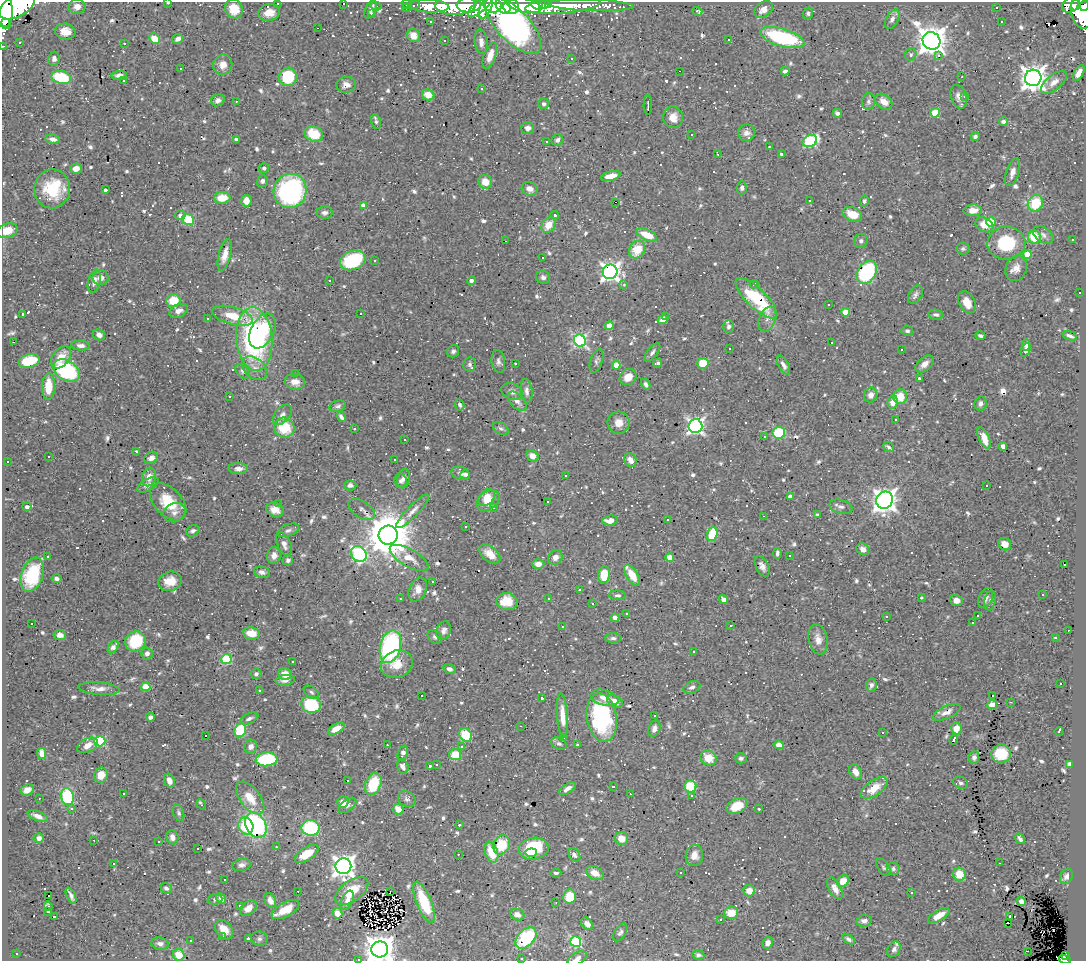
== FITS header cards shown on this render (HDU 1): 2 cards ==
NAXIS1  =                 1084
NAXIS2  =                  959

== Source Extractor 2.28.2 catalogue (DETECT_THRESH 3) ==
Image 1084 x 959 px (HDU 1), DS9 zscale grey, 1 PNG px = 1 image px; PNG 1088 x 963 px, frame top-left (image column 1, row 959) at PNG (2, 2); each listed source drawn as its Kron ellipse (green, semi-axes under 4 px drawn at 4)
Background 0.548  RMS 0.028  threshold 0.0849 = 3 sigma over >= 5 px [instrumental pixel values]
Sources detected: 978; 5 with non-positive FLUX_AUTO (blend fragments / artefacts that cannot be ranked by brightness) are neither listed nor drawn; of the other 973, the 500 brightest by FLUX_AUTO listed and drawn (473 fainter detections omitted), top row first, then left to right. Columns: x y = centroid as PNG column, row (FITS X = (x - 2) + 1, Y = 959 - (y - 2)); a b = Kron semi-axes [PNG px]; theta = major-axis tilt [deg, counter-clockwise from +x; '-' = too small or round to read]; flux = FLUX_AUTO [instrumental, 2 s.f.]
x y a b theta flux
168 3 3 2 - 20
278 3 3 2 - 5.4
343 3 3 3 - 65
407 4 5 3 - 19
548 4 4 2 - 340
414 5 6 3 26 5.3
456 5 20 10 2 1100
469 5 12 7 3 990
493 5 9 7 -14 640
524 5 17 7 -12 2100
537 5 6 4 -23 460
544 5 5 3 - 480
591 5 43 5 -2 240
1070 5 9 7 37 150
1075 5 5 4 - 160
17 6 20 10 30 2900
376 6 5 3 - 4.5
429 6 20 6 -3 300
480 6 15 5 39 540
503 6 9 6 -51 510
563 6 38 8 5 1000
1084 6 5 3 - 140
77 7 8 7 - 13
486 7 12 5 66 500
511 7 8 7 - 900
407 8 4 3 - 6.4
996 8 3 3 - 17
4 9 20 8 -86 2700
234 9 10 8 -62 36
370 9 10 5 66 5.7
763 9 10 7 37 16
697 11 5 3 - 11
269 12 11 8 14 22
1082 12 17 10 -76 770
808 13 5 5 - 5
372 14 4 3 - 4.9
892 19 11 6 62 8.1
431 22 3 3 - 4.4
1001 22 3 3 - 33
5 23 3 3 - 3200
513 25 36 16 -46 1300
317 28 3 2 - 8
65 31 10 8 -8 21
413 35 7 6 - 21
782 38 23 8 -17 190
155 39 6 5 - 34
178 39 6 4 27 7.7
729 39 3 3 - 52
444 40 3 3 - 8.4
931 41 9 8 - 2900
19 42 3 3 - 8.1
481 42 12 6 -84 12
124 43 3 3 - 10
3 46 3 2 - 10
911 54 6 5 - 4.8
490 56 14 6 71 22
939 56 3 3 - 39
572 58 3 3 - 8.7
54 59 7 5 82 7.3
223 65 10 9 - 18
181 69 3 3 - 9.7
679 71 3 2 - 15
785 71 4 3 - 5.4
1079 73 9 4 60 15
119 75 8 4 3 8.4
61 77 10 6 -13 91
288 77 9 9 - 100
962 77 3 3 - 10
1033 78 8 8 - 2000
123 81 3 3 - 150
1054 82 15 7 38 16
346 85 10 8 2 13
482 89 3 3 - 6.3
428 95 6 5 - 24
965 96 3 3 - 10
959 97 12 8 -72 13
218 100 7 5 24 9.2
236 101 3 2 - 4.5
868 102 8 6 80 5.4
884 102 9 6 -39 22
544 104 5 5 - 5
648 105 10 2 90 7
837 113 4 4 - 4.9
935 113 5 4 - 79
673 117 11 9 -84 20
1003 121 4 4 - 6.2
376 122 7 5 -75 4.5
528 128 6 6 - 8.7
747 133 8 8 - 10
314 134 9 7 -20 53
691 135 3 3 - 6.8
975 136 4 4 - 4.8
53 139 7 5 -10 8.2
236 140 4 4 - 10
557 140 6 5 - 6.2
546 141 3 3 - 14
810 141 7 5 28 200
769 146 3 2 - 7.3
718 154 3 3 - 4.4
781 154 3 3 - 7.2
76 168 6 5 - 13
264 168 5 5 - 4.5
1012 172 14 6 73 14
611 176 10 4 14 23
262 181 6 5 - 5.1
485 182 7 6 - 27
742 188 6 5 - 5
52 189 19 18 - 87
530 189 8 6 -26 13
105 190 4 3 - 20
290 191 17 16 - 320
222 198 8 6 1 37
246 201 6 5 - 18
810 201 3 3 - 4.5
864 201 5 4 - 4.8
615 202 3 2 - 1200
1035 203 8 7 - 68
363 205 4 4 - 16
973 210 9 6 3 18
325 213 8 6 1 7.4
852 214 10 6 -22 38
180 215 5 5 - 6.4
555 215 4 4 - 4.5
188 220 6 5 - 70
991 222 5 4 - 85
548 225 8 6 56 29
984 225 9 7 -30 21
7 231 11 7 18 32
647 235 11 5 -24 41
1043 235 11 7 -36 8.4
1034 237 6 6 - 56
1073 239 3 3 - 6.2
505 241 3 2 - 4.7
861 241 7 6 - 6.4
1006 243 19 16 3 100
963 249 6 6 - 4.3
637 250 9 7 57 49
1027 254 4 4 - 50
225 255 16 6 75 19
542 257 3 3 - 490
353 260 13 9 20 140
375 261 3 3 - 5.4
1016 268 13 10 68 16
610 272 7 7 - 870
867 272 12 9 58 110
543 277 7 6 - 6.4
100 278 8 7 - 13
330 280 3 2 - 8.1
94 281 12 6 76 13
471 281 4 3 - 8.4
624 284 3 3 - 5.2
754 284 4 4 - 6.4
1080 293 3 3 - 16
915 295 10 6 59 6.6
756 298 27 9 -44 120
173 301 7 6 - 44
967 302 11 8 -61 26
829 305 3 3 - 16
179 311 10 6 24 11
846 312 4 4 - 35
23 314 3 3 - 4.7
361 314 3 2 - 26
936 315 7 5 -10 5.2
233 316 21 8 -16 40
665 316 3 2 - 16
208 319 3 3 - 19
663 319 5 4 - 13
767 319 13 8 68 13
609 326 4 4 - 27
729 327 6 5 - 5
262 331 18 11 64 68
907 331 6 5 - 4.8
99 335 6 5 - 10
980 336 5 3 - 5
1070 336 7 3 -19 5.7
254 339 32 18 -85 350
580 341 6 5 - 340
14 342 3 2 - 16
831 343 3 3 - 31
81 345 9 5 -5 7.6
1026 345 6 4 86 6.6
729 348 3 3 - 26
901 349 3 3 - 49
1025 350 7 4 65 16
453 351 6 5 - 5.5
652 352 11 5 51 6.4
61 357 12 8 52 32
29 361 11 6 16 67
498 361 11 6 -81 6.8
596 361 12 6 72 5.7
515 363 3 3 - 6.5
657 363 4 3 - 9.9
703 363 6 5 - 51
470 364 7 6 - 5.5
925 364 11 6 40 13
616 365 4 4 - 33
783 365 10 5 -61 8.4
255 368 14 10 -38 16
66 370 14 9 -32 190
242 371 8 5 -48 4.4
296 374 3 3 - 44
628 377 9 7 41 22
919 378 3 3 - 7.7
295 382 10 8 -10 17
646 384 6 4 -63 5.8
48 387 13 6 88 43
527 391 12 6 -85 8.5
512 392 11 8 -22 9.1
871 395 7 6 - 11
229 397 3 3 - 24
900 397 7 7 - 36
517 401 11 7 -44 12
893 402 7 5 82 18
980 403 7 6 - 6.7
460 405 6 4 -65 4.9
338 406 8 5 19 5.4
282 415 12 7 50 11
341 417 5 3 - 8.8
896 420 3 3 - 9
619 423 11 11 - 18
695 426 7 7 - 600
284 427 10 9 - 69
501 428 8 5 -30 4.7
354 429 3 3 - 20
779 433 6 6 - 87
764 437 3 3 - 4.5
984 438 12 5 -64 21
405 440 3 3 - 5.4
1003 446 4 4 - 6.6
889 447 6 3 -40 4.3
136 451 3 3 - 25
49 456 3 2 - 7.5
532 456 6 5 - 13
151 458 7 5 30 9.7
394 459 3 3 - 47
630 460 7 6 - 14
7 461 3 3 - 22
238 469 10 5 -2 12
461 473 9 6 -18 8.5
465 475 5 4 - 5.6
565 475 3 3 - 24
149 477 9 7 75 17
403 479 10 6 76 8.2
401 481 7 6 - 5.8
148 485 12 6 29 8.8
350 485 6 5 - 6.9
987 486 3 3 - 570
790 497 4 3 - 8.8
487 498 10 6 44 22
885 500 9 8 - 1500
488 501 13 9 35 32
547 501 3 3 - 21
168 502 22 13 -46 65
278 504 3 3 - 4.5
27 507 4 4 - 7.8
841 507 12 7 -15 7.4
493 508 3 3 - 7.6
362 509 15 8 -33 9.2
275 510 9 6 -20 16
412 511 22 5 46 14
174 513 11 9 24 12
817 515 3 3 - 4.6
763 516 3 2 - 11
610 520 8 5 7 15
667 520 3 3 - 51
466 527 3 3 - 7.7
288 530 11 6 19 6.5
193 531 7 5 24 5.3
712 534 7 5 72 69
388 535 9 9 - 9600
284 544 13 6 -67 12
1005 544 7 6 - 16
863 549 7 5 -40 13
777 553 5 3 - 4.9
359 554 8 7 - 270
490 554 12 7 -38 20
274 555 8 7 - 13
48 556 3 3 - 5.9
789 556 3 3 - 6
555 557 8 6 49 11
670 557 4 4 - 37
409 558 22 8 -30 24
288 560 5 5 - 5.1
538 564 6 5 - 13
1064 565 3 3 - 110
762 566 11 6 -63 9.5
262 572 8 6 -12 6.8
32 575 17 11 71 100
604 575 8 6 81 50
632 575 12 5 -59 33
56 578 5 4 - 7
170 581 12 9 18 32
433 582 3 3 - 210
418 589 12 8 66 16
579 590 3 3 - 23
618 595 8 5 -4 4.6
1043 595 3 3 - 5.9
549 598 3 3 - 5.7
921 598 3 3 - 50
986 598 11 6 66 9.6
400 599 3 3 - 5.3
724 600 5 4 - 21
956 600 6 5 - 12
990 601 10 5 78 6
507 602 10 8 -10 18
593 603 3 3 - 100
626 613 3 3 - 4.7
978 615 3 3 - 100
886 616 3 3 - 6.3
615 618 4 4 - 7.9
32 623 3 3 - 5.9
972 623 3 3 - 99
562 626 3 3 - 7.1
730 626 3 3 - 6.5
444 630 9 7 66 8.4
1068 630 3 2 - 15
251 633 8 6 -10 30
60 635 6 5 - 12
435 637 8 6 -43 4.8
613 638 8 5 0 5
1055 638 3 3 - 7.7
818 639 15 9 -80 17
135 641 10 9 - 88
113 647 7 4 53 8
390 647 17 10 76 310
693 652 3 3 - 4.6
147 654 6 5 - 8.6
226 659 5 5 - 120
293 662 3 3 - 5.1
397 664 16 13 24 36
449 669 6 4 -19 8.6
256 674 5 5 - 5.5
285 674 6 6 - 30
285 680 10 5 7 11
1061 683 3 3 - 53
871 685 7 5 74 5.5
146 687 4 4 - 49
692 687 9 6 23 6
99 689 20 6 -4 14
259 690 3 3 - 8.2
311 692 8 5 -37 4.8
422 696 3 3 - 300
992 696 3 2 - 21
542 698 3 3 - 6.7
605 698 14 7 -15 18
615 701 8 5 -31 15
1011 702 3 2 - 9.7
311 704 10 8 -16 98
992 705 5 4 - 19
947 712 15 6 23 15
655 715 3 3 - 490
562 716 22 5 -85 24
150 717 4 4 - 7.3
602 717 24 15 -80 220
249 718 10 5 24 6.4
520 726 3 2 - 4.7
654 728 8 5 70 8.7
336 729 9 4 29 20
956 729 6 5 - 27
240 730 7 5 66 110
1059 731 4 3 - 69
882 733 3 3 - 29
206 735 3 3 - 410
466 735 7 6 - 64
563 737 3 3 - 5
954 740 5 3 - 13
100 741 5 5 - 170
559 744 8 5 -24 5.8
88 745 11 6 27 20
387 745 3 2 - 5.2
577 745 3 3 - 18
779 745 5 4 - 17
462 746 3 3 - 60
251 747 7 6 - 11
42 753 5 4 - 20
403 753 8 5 72 9.1
1001 754 10 9 - 72
455 755 6 5 - 42
974 757 6 5 - 5.8
709 758 8 7 - 35
741 758 6 5 - 5.6
266 759 11 7 4 130
1069 764 4 4 - 4.7
436 765 3 3 - 7.6
403 766 7 5 -73 9.6
429 766 3 3 - 9.5
856 772 8 5 -61 15
101 775 8 6 59 27
169 781 7 5 -67 13
347 781 3 3 - 65
961 783 8 6 -25 6.6
373 784 11 7 67 76
613 786 3 3 - 41
690 786 6 6 - 56
874 788 15 7 35 35
567 789 9 4 34 8.4
27 790 7 5 25 15
123 793 3 3 - 25
630 794 3 2 - 6
692 796 3 3 - 51
67 797 8 6 -80 130
39 798 3 2 - 6.5
250 798 19 10 -52 37
407 799 9 7 -32 6.6
343 802 5 5 - 21
201 804 6 3 -54 5.2
347 805 11 5 36 9.3
737 806 11 7 25 34
72 809 4 4 - 5.3
398 809 5 5 - 17
759 809 3 3 - 35
179 813 8 5 -74 4.6
38 816 11 5 -21 11
256 825 13 10 -62 240
459 825 3 3 - 9.8
246 826 9 7 -69 63
310 828 9 8 - 140
172 837 7 6 - 10
39 838 5 4 - 8.9
621 839 7 6 - 20
1020 839 6 3 -51 5.9
94 840 2 2 - 10
159 841 3 3 - 8
501 845 10 8 66 50
276 847 3 2 - 9.8
198 848 3 3 - 24
534 849 15 11 9 87
491 852 11 6 -71 43
531 853 6 4 6 43
307 854 13 6 32 42
458 854 3 2 - 11
574 855 7 5 -52 6.3
694 855 11 8 84 17
114 863 3 3 - 850
1000 863 3 2 - 12
242 865 9 6 11 8.2
343 866 8 8 - 1400
883 867 10 5 -58 4.5
893 869 6 6 - 5
681 872 3 3 - 4.3
556 873 5 4 - 4.3
595 873 9 6 -28 21
959 874 7 6 - 34
1066 876 8 6 63 7.7
225 880 3 3 - 18
843 881 6 5 - 22
166 888 6 5 - 4.9
835 888 12 6 -61 16
298 891 3 2 - 5.6
352 891 19 10 35 51
749 891 6 5 - 21
390 892 3 2 - 4.3
911 893 3 3 - 4.3
49 896 3 2 - 12
71 896 9 3 -65 7.2
570 897 7 6 - 48
215 899 7 5 6 4.4
221 899 6 4 -61 7.8
270 900 8 5 -68 14
347 900 10 5 65 11
424 902 22 7 -68 83
556 902 3 2 - 4.5
1021 902 5 4 - 9.7
48 906 5 3 - 5.2
240 906 3 3 - 180
248 908 10 6 39 17
286 909 15 7 29 38
48 911 3 3 - 29
337 913 5 4 - 21
731 913 7 6 - 34
517 915 7 5 -20 12
939 916 12 5 30 25
1010 916 3 3 - 31
54 917 3 3 - 160
721 919 3 3 - 13
864 921 8 6 9 8.4
1008 923 4 2 - 4.3
587 924 7 5 -47 12
224 930 11 8 -49 27
620 932 10 5 58 5.2
223 937 3 3 - 13
248 938 3 3 - 5.1
526 938 12 8 46 140
259 939 8 7 - 5.6
849 939 7 4 -33 5.3
191 941 3 2 - 11
576 942 5 5 - 180
768 943 6 5 - 10
160 944 9 6 -8 8.7
380 949 8 8 - 3000
894 949 8 6 59 6.6
1027 951 3 2 - 38
16 953 3 3 - 9.7
179 955 6 5 - 33
698 955 6 4 -9 5.1
1065 955 4 3 - 11
521 958 3 3 - 7.1
577 958 10 5 29 8.7
358 959 3 2 - 20
1065 959 6 3 -14 34
At the frame edge (FLAGS 8, measured only in part): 13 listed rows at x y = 168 3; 278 3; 343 3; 17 6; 1084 6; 4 9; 3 46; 7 231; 380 949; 521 958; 577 958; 358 959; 1065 959
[473 fainter detections neither listed nor drawn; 5 non-positive-flux detections neither listed nor drawn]